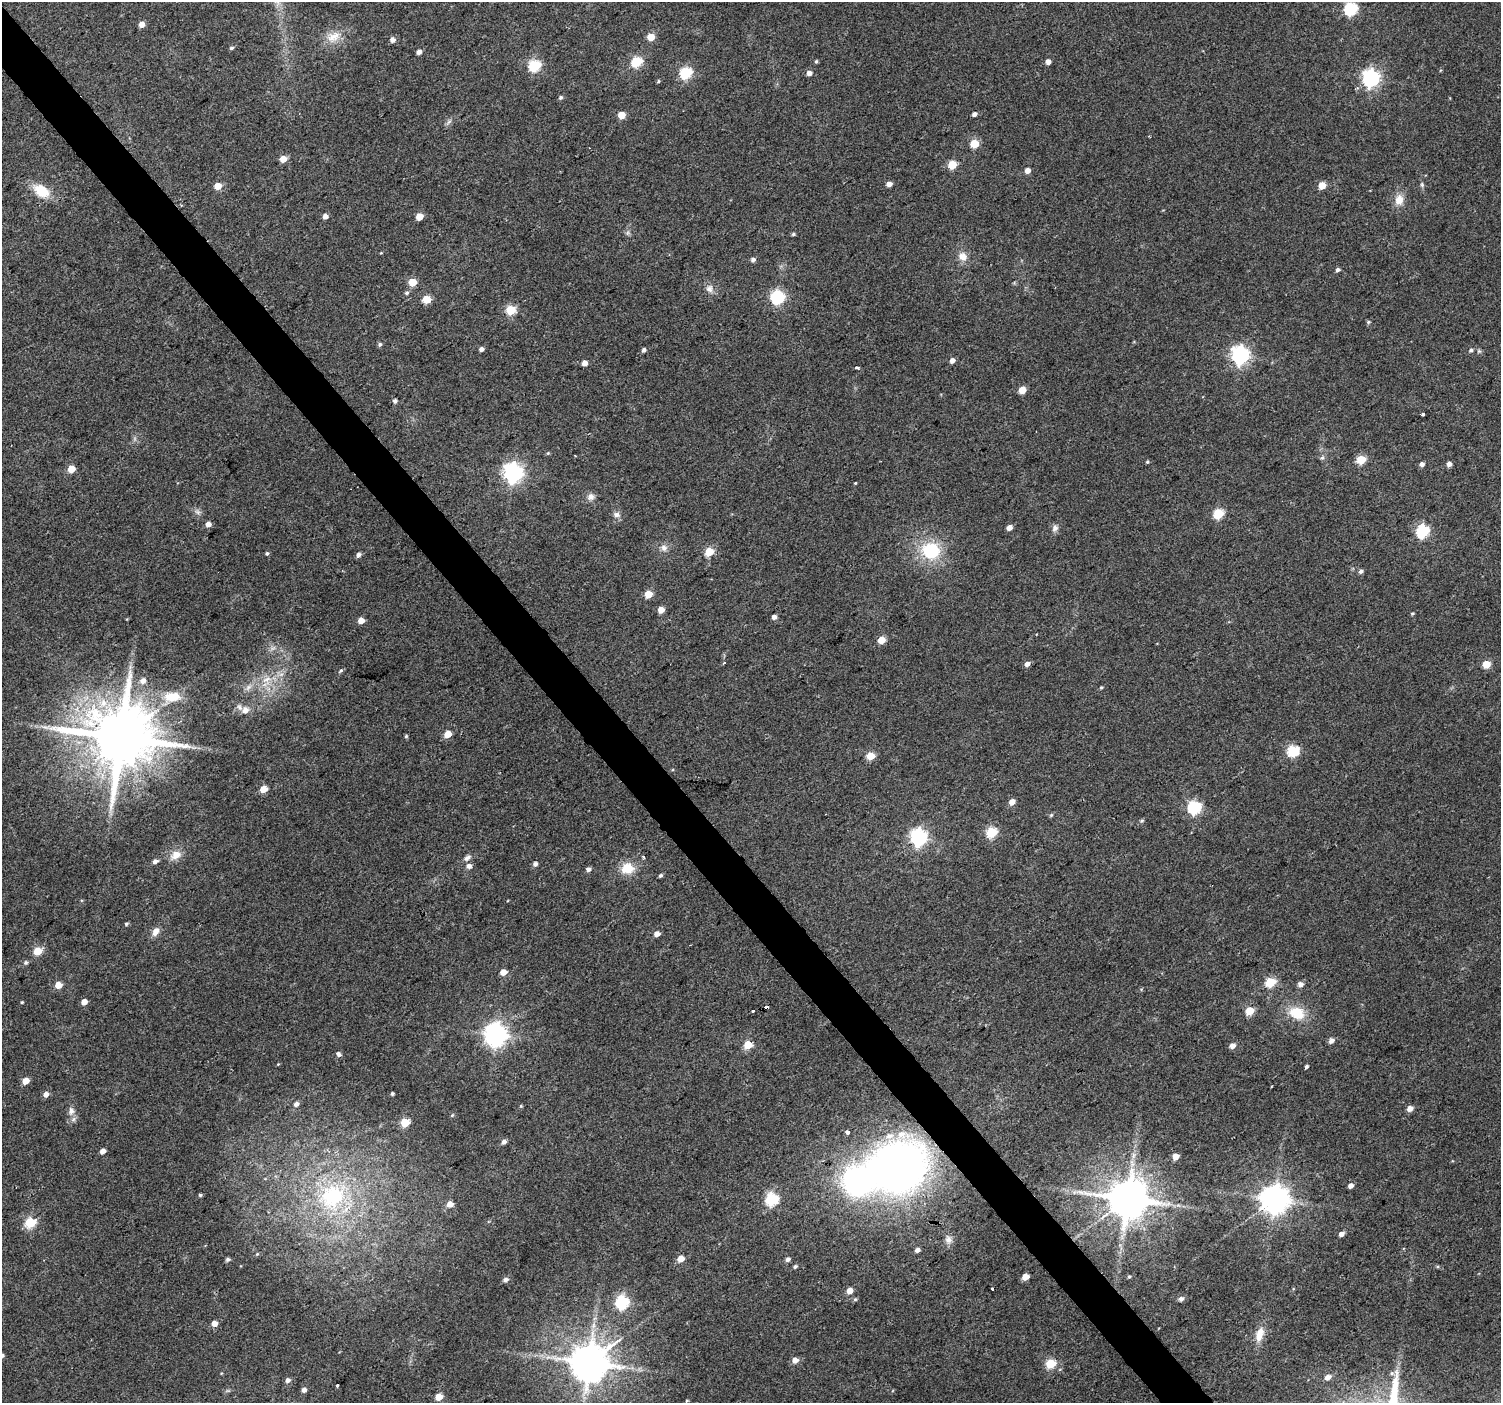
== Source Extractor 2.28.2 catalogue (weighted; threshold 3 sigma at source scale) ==
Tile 11 of 4 x 4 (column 3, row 3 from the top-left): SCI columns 3001-4499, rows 1606-3006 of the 5997 x 5948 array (HDU 1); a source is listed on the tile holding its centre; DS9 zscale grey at full resolution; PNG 1503 x 1405 px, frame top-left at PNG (2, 2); no overlay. Shown black and unused: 3% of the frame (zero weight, under 2 of 3 exposures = <1% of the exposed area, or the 3 px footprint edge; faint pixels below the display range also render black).
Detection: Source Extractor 2.28.2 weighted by HDU 2 'WHT'; one run over the whole footprint, this tile lists its part. Background 0.0622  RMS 0.0073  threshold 0.0327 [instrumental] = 3 sigma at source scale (4.5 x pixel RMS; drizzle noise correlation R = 1.50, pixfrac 1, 0.0396/0.0396 arcsec/px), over >= 5 px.
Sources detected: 193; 1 inside a brighter object's white glare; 3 cosmic-ray / hot-pixel residue — not listed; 1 inside a brighter listed object's ellipse — not listed separately; the other 188 listed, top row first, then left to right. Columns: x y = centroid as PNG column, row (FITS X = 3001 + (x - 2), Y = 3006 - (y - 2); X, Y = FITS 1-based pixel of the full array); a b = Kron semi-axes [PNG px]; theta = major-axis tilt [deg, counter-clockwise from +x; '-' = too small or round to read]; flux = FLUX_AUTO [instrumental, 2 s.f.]
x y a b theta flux
1351 9 6 6 - 100
142 24 5 5 - 6
333 37 22 13 26 12
651 37 5 5 - 17
392 40 6 5 - 3.3
232 48 5 4 - 1.4
419 52 5 4 - 3.1
637 61 6 5 - 58
816 61 5 4 - 1.1
1048 62 4 4 - 4.4
534 65 6 6 - 72
686 73 6 5 - 78
809 73 5 5 - 4.2
1371 78 7 6 - 270
658 81 5 3 - 0.75
561 97 5 4 - 1.4
974 114 4 4 - 2.7
622 115 5 5 - 13
449 122 10 3 40 1.5
975 144 5 5 - 28
283 159 5 4 - 12
952 165 5 5 - 27
1028 170 4 4 - 5.5
889 184 5 4 - 4.6
1322 185 5 5 - 15
1422 185 6 4 -78 1.3
218 186 5 4 - 13
41 191 16 11 -33 19
1399 200 15 11 74 8
325 216 4 4 - 4.1
419 217 5 5 - 13
627 233 7 4 71 1.4
793 234 5 4 - 1.1
963 256 12 10 -43 6.3
753 259 5 4 - 2.4
1338 270 5 4 - 1.7
413 282 5 5 - 22
709 289 11 9 90 4.2
406 293 6 5 - 1.4
777 297 6 6 - 120
427 299 5 5 - 24
511 310 5 5 - 42
1368 322 6 5 - 1.1
380 344 6 5 - 1.5
481 349 4 4 - 2.9
644 350 5 4 - 2.2
1471 350 6 5 - 1.5
1479 351 6 5 - 1.2
1240 355 7 7 - 310
952 360 5 5 - 3.3
585 363 4 4 - 5.9
856 367 3 3 - 4.6
1022 390 5 5 - 13
395 401 5 4 - 2.1
1423 414 4 3 - 3.6
548 453 5 4 - 0.83
1322 458 6 4 19 1.2
1361 460 5 5 - 28
1147 462 5 4 - 0.91
1422 464 4 4 - 3.2
1449 464 4 4 - 3.8
71 469 5 5 - 16
513 473 7 7 - 360
855 483 3 3 - 0.6
591 497 10 9 - 3.8
197 512 8 6 -21 2.3
1218 513 5 5 - 45
617 515 9 8 - 3.1
208 524 5 5 - 4.5
1009 527 5 4 - 5.1
1055 528 10 8 68 2.9
1422 531 6 6 - 95
664 548 10 9 - 3.8
930 550 20 18 -11 37
709 551 5 5 - 29
267 554 5 4 - 1.1
358 555 5 5 - 2.6
1361 571 5 5 - 2
648 594 5 5 - 16
661 610 4 4 - 8.5
1412 613 5 4 - 0.91
774 617 4 4 - 3.5
361 621 5 4 - 9.1
881 640 5 5 - 17
724 662 3 3 - 1.4
1027 664 5 4 - 3.7
1486 664 5 5 - 18
341 671 6 4 44 1.4
266 680 9 4 9 3
143 681 7 6 - 4.1
248 687 11 6 45 3.6
1101 687 4 4 - 0.81
172 697 22 13 2 17
245 710 10 10 - 5.4
448 734 5 5 - 15
406 736 5 4 - 0.95
120 737 18 16 26 6800
1293 751 6 5 - 68
870 756 5 5 - 20
263 789 5 4 - 14
1012 802 5 5 - 6.4
1194 807 6 6 - 110
1051 815 6 4 45 0.97
1142 821 6 5 - 1.1
992 832 5 5 - 58
919 837 7 6 - 230
176 855 14 10 30 8
467 858 10 6 38 2.8
155 861 6 4 31 3.2
535 864 5 5 - 2.3
469 866 6 6 - 3.3
627 868 14 12 0 14
588 869 6 5 - 2.3
660 875 5 4 - 1.3
126 924 5 4 - 1.2
155 932 11 7 64 5
657 934 5 4 - 5.1
37 951 5 5 - 22
26 963 5 5 - 1.5
503 972 5 5 - 7.4
1270 982 6 5 - 45
1301 984 5 5 - 4.5
58 985 5 5 - 14
22 1002 4 3 - 0.71
84 1002 5 4 - 6.7
765 1007 4 3 - 40
753 1011 3 3 - 6.6
1250 1011 5 5 - 27
1297 1013 19 14 -19 19
495 1035 8 7 - 550
1331 1041 5 4 - 3.8
748 1045 5 5 - 26
1232 1046 5 4 - 5.2
339 1054 7 5 -42 2
278 1064 4 4 - 0.52
1306 1066 4 3 - 1.4
25 1081 5 4 - 9.9
46 1094 5 5 - 4.2
392 1094 3 3 - 1.2
296 1104 5 5 - 2.6
521 1106 5 4 - 0.76
1410 1108 5 4 - 5.9
71 1111 11 9 86 4.5
452 1115 5 4 - 0.92
405 1122 5 5 - 31
847 1132 4 4 - 5
504 1142 5 5 - 2.7
103 1151 5 4 - 4.5
1133 1155 9 4 81 2.7
1175 1156 5 4 - 8.9
898 1167 54 45 23 410
1351 1186 5 4 - 3.7
200 1195 4 4 - 1
332 1196 40 33 39 84
1128 1198 11 10 - 3100
771 1199 6 6 - 90
1275 1199 9 8 - 1100
450 1204 5 5 - 7.2
30 1223 6 5 - 56
1341 1234 5 4 - 4
948 1239 10 9 - 3.4
1404 1248 4 3 - 0.72
917 1250 4 4 - 2.7
257 1254 4 4 - 0.74
228 1259 5 4 - 1.5
681 1259 5 5 - 9.4
788 1259 5 5 - 2.4
795 1266 5 4 - 1.4
1025 1277 5 4 - 10
1129 1277 5 4 - 1
505 1280 6 5 - 2.6
992 1289 3 3 - 15
849 1291 5 4 - 8.8
855 1299 5 5 - 1.2
1181 1299 6 5 - 2.5
622 1302 6 6 - 110
214 1324 5 4 - 6.2
1259 1334 18 9 71 9.3
795 1360 5 5 - 5.9
589 1363 11 10 - 2400
1050 1364 5 5 - 39
1392 1373 6 5 - 1.1
1328 1377 6 5 - 4.2
287 1380 5 5 - 2.7
337 1385 3 3 - 3.4
304 1390 4 4 - 3.6
439 1397 5 5 - 12
687 1401 5 4 - 0.8
Overlapping masked pixels (flux is a lower limit): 3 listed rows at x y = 765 1007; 898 1167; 1275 1199